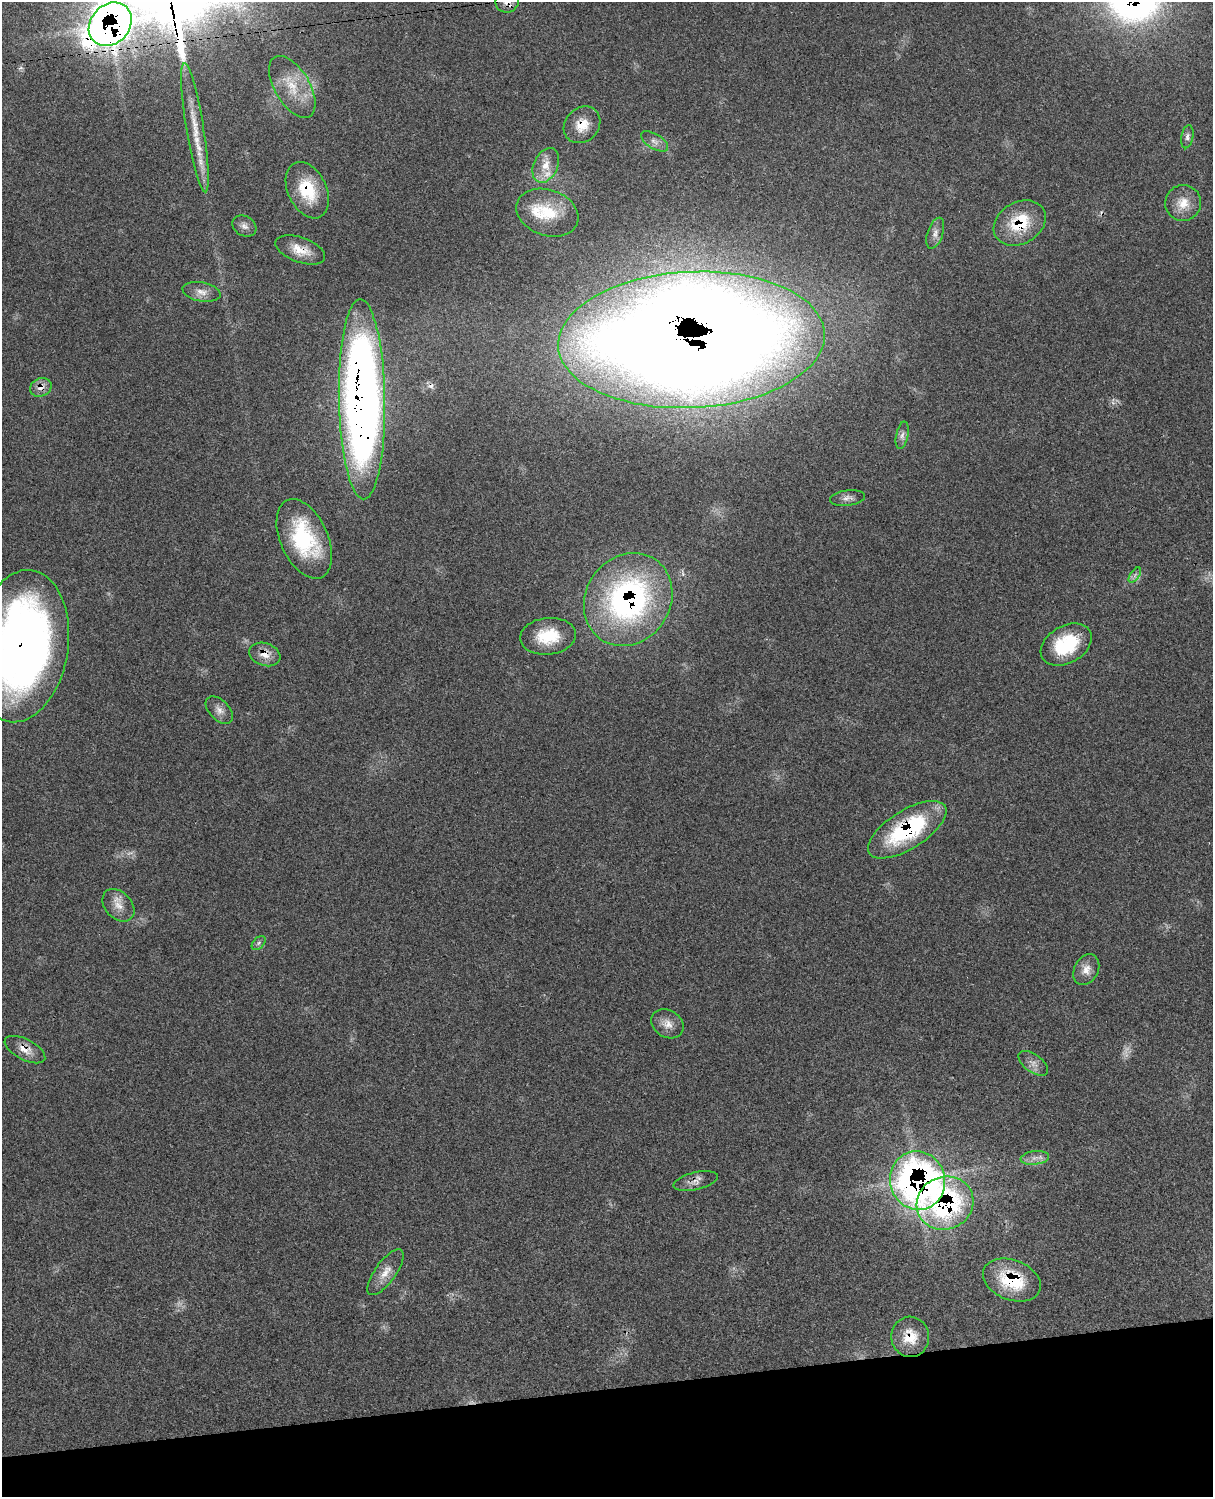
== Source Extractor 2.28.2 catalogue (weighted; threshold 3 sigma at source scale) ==
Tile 10 of 4 x 3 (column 2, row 3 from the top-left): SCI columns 1334-2544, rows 281-1775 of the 5091 x 4932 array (HDU 1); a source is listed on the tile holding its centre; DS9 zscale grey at full resolution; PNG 1215 x 1499 px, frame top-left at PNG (2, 2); each listed source drawn as its Kron ellipse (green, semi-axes under 4 px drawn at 4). Shown black and unused: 7% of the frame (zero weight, under 3 of 4 exposures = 6% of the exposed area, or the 3 px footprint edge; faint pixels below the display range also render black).
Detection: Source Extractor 2.28.2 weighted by HDU 2 'WHT'; one run over the whole footprint, this tile lists its part. Background 0.0766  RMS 0.0058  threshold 0.0259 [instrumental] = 3 sigma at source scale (4.5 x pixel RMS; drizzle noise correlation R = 1.50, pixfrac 1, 0.05/0.05 arcsec/px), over >= 5 px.
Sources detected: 50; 5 too faint to see at this stretch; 1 cosmic-ray / hot-pixel residue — neither listed nor drawn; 1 inside a brighter listed object's ellipse — not listed separately; the other 43 listed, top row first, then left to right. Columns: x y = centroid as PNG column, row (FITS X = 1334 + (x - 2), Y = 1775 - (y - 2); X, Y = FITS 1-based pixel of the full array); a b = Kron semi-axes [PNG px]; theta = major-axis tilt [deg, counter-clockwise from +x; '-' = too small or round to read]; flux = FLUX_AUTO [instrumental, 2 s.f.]
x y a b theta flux
507 2 11 10 - 5.3
110 24 24 19 47 600
292 87 34 17 -59 17
582 125 20 16 46 11
195 128 65 8 -81 18
1187 137 11 6 79 2.3
655 141 15 7 -32 3.4
546 165 18 12 66 8.6
307 190 30 19 -64 25
1183 203 18 18 - 9.8
547 213 32 23 -20 23
1020 223 27 21 30 26
244 226 13 9 -30 3.2
935 233 16 7 71 3.5
300 250 26 12 -20 10
201 292 19 9 -11 5
691 340 133 68 3 2300
41 387 11 9 24 4.3
362 399 100 23 -89 560
902 435 14 6 79 2.7
847 498 17 7 7 3.4
304 539 42 24 -66 48
1135 575 9 4 54 1.7
628 599 48 42 56 160
548 636 28 18 6 21
1066 645 27 18 30 34
21 646 77 47 81 440
265 654 16 11 -18 6.2
219 710 16 10 -46 4.2
907 830 45 19 32 62
118 905 18 13 -47 7.2
259 943 8 5 46 1.4
1086 970 16 12 60 5.8
667 1024 17 13 -31 5.9
25 1050 22 10 -27 6.5
1033 1063 17 8 -36 3.9
1035 1158 14 7 7 3.7
696 1181 23 8 13 4.5
918 1181 29 27 -73 270
945 1203 29 26 23 100
385 1272 27 10 54 7.6
1012 1280 30 20 -21 31
910 1337 20 19 - 12
Overlapping masked pixels (flux is a lower limit): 19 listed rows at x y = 507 2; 110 24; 582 125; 307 190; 1020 223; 300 250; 691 340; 41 387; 362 399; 628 599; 21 646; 265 654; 907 830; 25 1050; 696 1181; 918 1181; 945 1203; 1012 1280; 910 1337
Isophote crosses this tile's border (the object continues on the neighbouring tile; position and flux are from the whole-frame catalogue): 3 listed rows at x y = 507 2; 110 24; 21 646